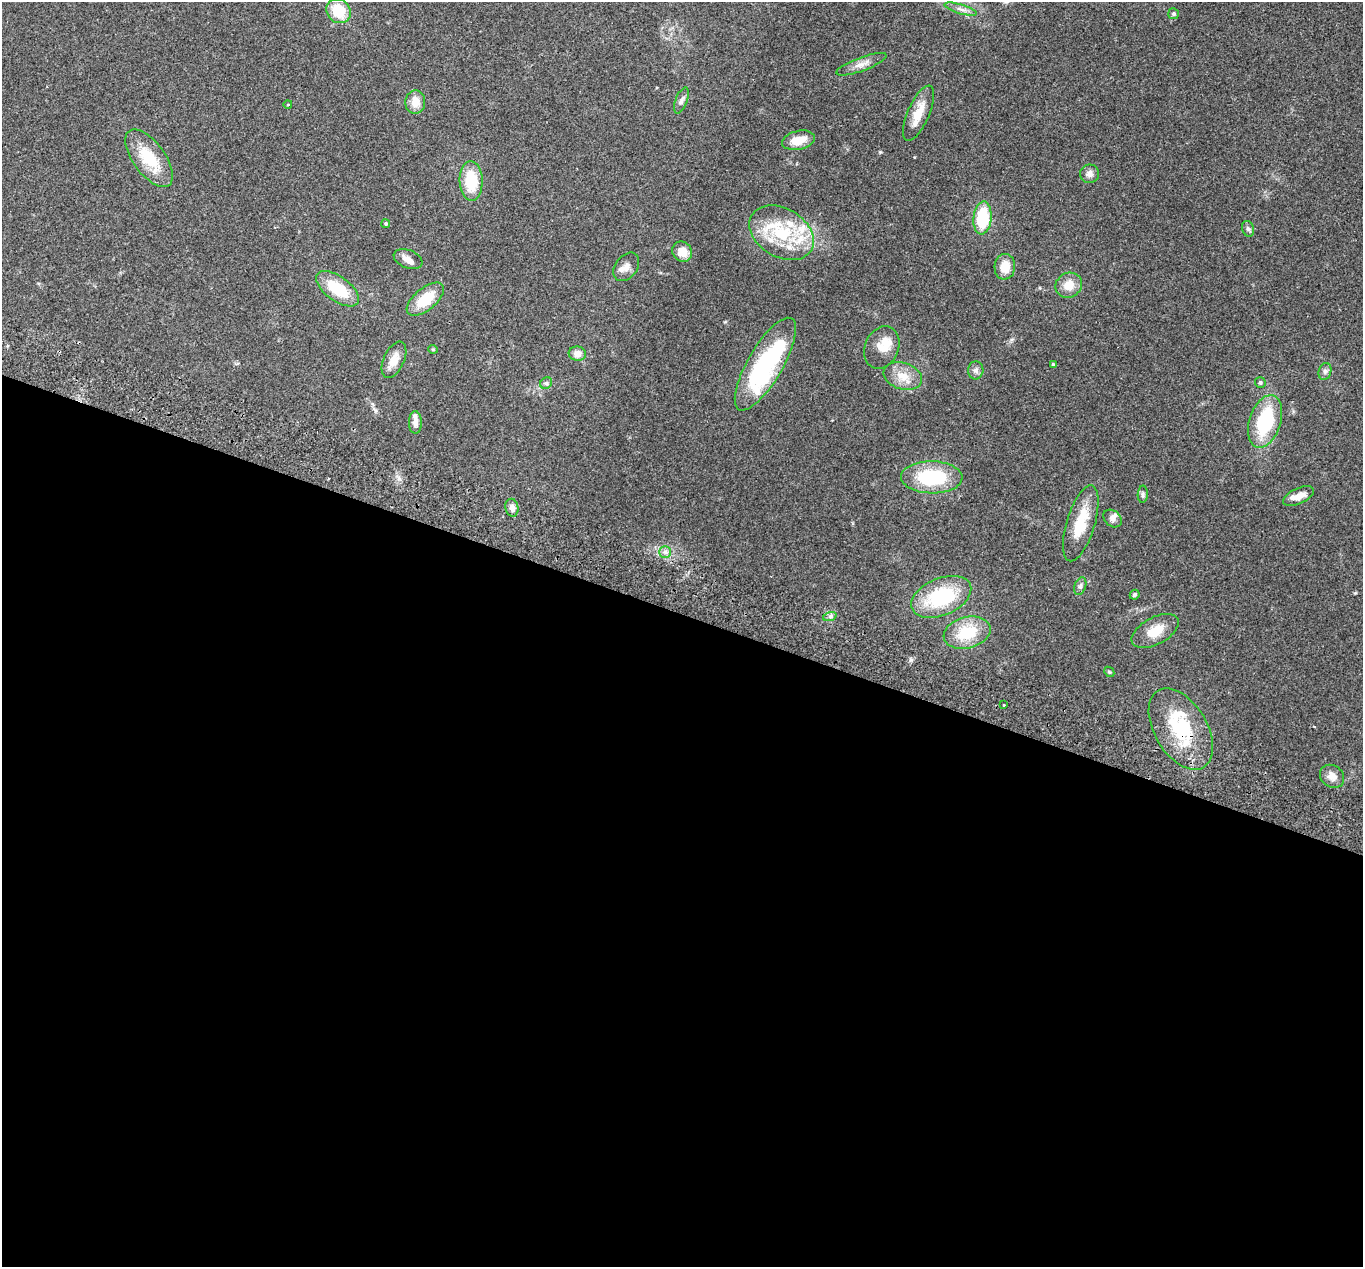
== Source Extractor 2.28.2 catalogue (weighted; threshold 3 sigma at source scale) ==
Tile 14 of 4 x 4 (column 2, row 4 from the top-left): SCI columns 1388-2748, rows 192-1456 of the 5499 x 5574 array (HDU 1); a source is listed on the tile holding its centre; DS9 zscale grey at full resolution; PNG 1365 x 1269 px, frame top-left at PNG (2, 2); each listed source drawn as its Kron ellipse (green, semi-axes under 4 px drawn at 4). Shown black and unused: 52% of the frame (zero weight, under 2 of 3 exposures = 3% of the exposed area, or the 3 px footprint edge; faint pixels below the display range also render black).
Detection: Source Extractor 2.28.2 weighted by HDU 2 'WHT'; one run over the whole footprint, this tile lists its part. Background 0.0941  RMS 0.0088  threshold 0.0396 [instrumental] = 3 sigma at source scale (4.5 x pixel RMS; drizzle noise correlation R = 1.50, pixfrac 1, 0.05/0.05 arcsec/px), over >= 5 px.
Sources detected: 64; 1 inside a brighter object's white glare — neither listed nor drawn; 10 inside a brighter listed object's ellipse — not listed separately; the other 53 listed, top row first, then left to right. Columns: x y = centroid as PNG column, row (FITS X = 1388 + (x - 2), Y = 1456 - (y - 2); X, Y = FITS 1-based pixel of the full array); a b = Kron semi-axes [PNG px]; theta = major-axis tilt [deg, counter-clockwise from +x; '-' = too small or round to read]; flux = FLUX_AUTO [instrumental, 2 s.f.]
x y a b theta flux
961 9 17 4 -16 4.6
338 11 13 11 -46 24
1174 14 5 5 - 1.5
861 64 26 7 20 7.3
681 100 14 6 69 3.3
415 102 12 10 85 9.8
288 104 4 3 - 0.62
919 113 30 10 66 15
798 140 17 9 12 13
149 158 33 16 -54 33
1090 174 9 9 - 4.5
471 181 20 11 -88 32
982 218 16 9 84 41
386 224 4 4 - 1.4
1248 229 8 6 -72 2.2
781 233 35 24 -30 55
682 252 11 9 -49 10
408 259 15 9 -23 5.8
626 267 16 11 52 6.6
1005 267 13 10 83 13
1069 285 14 12 30 12
338 289 25 12 -36 31
425 299 22 11 39 26
882 347 22 16 66 15
433 349 5 4 - 0.94
577 354 9 7 -5 6.4
394 360 19 10 65 11
765 364 53 17 60 120
1053 365 3 3 - 1.3
976 370 9 7 85 3.3
1325 371 8 6 75 2.5
903 376 20 13 -18 14
1260 382 5 5 - 1.7
546 383 6 5 - 1.8
1265 421 27 15 72 60
415 422 11 6 -89 5.3
932 477 31 16 -1 57
1143 494 8 5 87 1.8
1298 496 16 7 25 8.3
512 508 9 6 -79 4.7
1112 518 10 7 -41 3.9
1081 523 39 14 73 29
665 552 6 5 - 2.4
1080 586 9 5 69 2.6
1135 595 5 4 - 1.8
941 597 31 18 23 64
830 616 7 4 19 2
1155 631 26 13 29 17
967 633 24 15 14 33
1109 672 6 4 -45 1.1
1004 705 3 2 - 1.3
1181 729 45 26 -59 61
1332 776 13 10 -37 7.4
Overlapping masked pixels (flux is a lower limit): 1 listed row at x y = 1181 729
Unlisted compact peaks at least as high as the median listed source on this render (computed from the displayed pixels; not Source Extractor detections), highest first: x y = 911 660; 880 152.